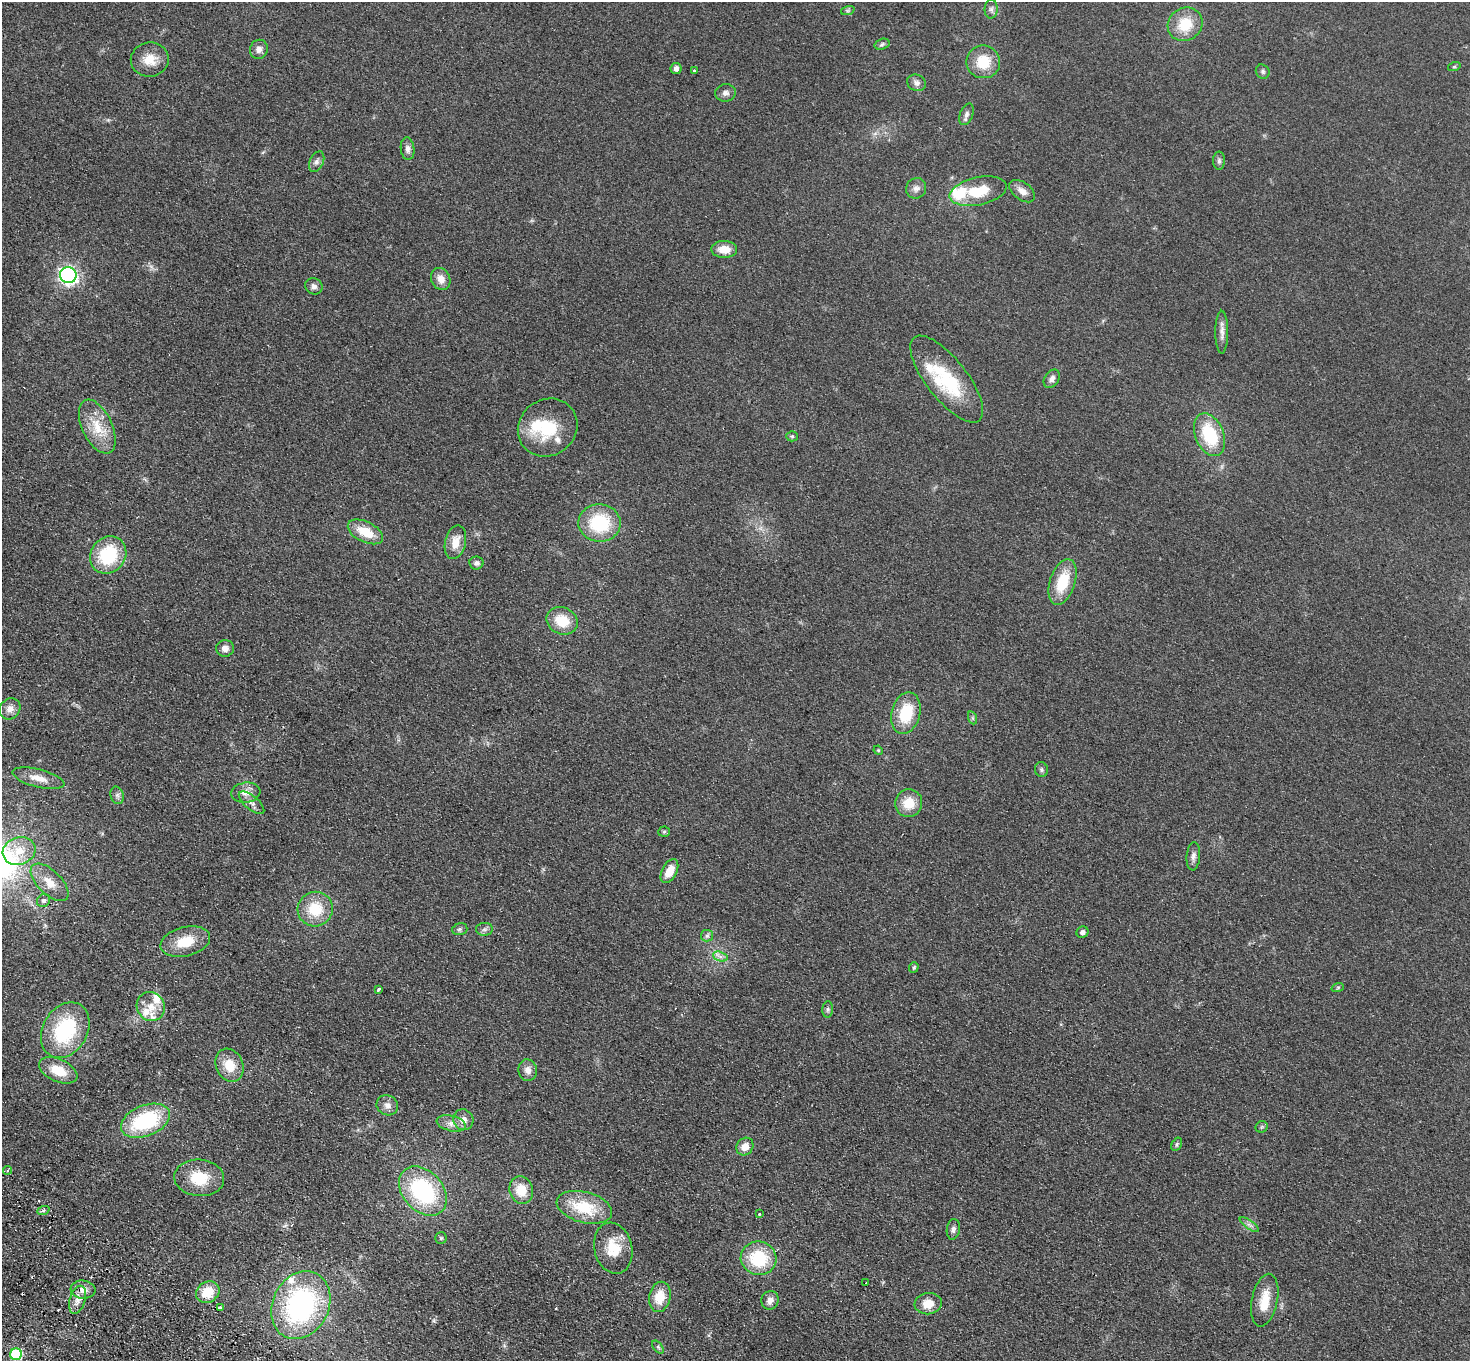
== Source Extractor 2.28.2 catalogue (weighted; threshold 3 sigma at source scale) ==
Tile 7 of 4 x 4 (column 3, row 2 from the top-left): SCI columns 2972-4439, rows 2921-4279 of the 5942 x 5980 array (HDU 1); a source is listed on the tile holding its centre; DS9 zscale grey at full resolution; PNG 1472 x 1363 px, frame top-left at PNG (2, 2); each listed source drawn as its Kron ellipse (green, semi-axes under 4 px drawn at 4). Shown black and unused: <1% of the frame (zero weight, under 2 of 3 exposures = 3% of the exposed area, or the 3 px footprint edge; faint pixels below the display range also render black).
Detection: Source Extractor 2.28.2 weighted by HDU 2 'WHT'; one run over the whole footprint, this tile lists its part. Background 0.0876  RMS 0.0099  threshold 0.0445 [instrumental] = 3 sigma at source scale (4.5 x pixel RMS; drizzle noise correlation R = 1.50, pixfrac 1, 0.05/0.05 arcsec/px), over >= 5 px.
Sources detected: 116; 5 cosmic-ray / hot-pixel residue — neither listed nor drawn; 9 inside a brighter listed object's ellipse — not listed separately; the other 102 listed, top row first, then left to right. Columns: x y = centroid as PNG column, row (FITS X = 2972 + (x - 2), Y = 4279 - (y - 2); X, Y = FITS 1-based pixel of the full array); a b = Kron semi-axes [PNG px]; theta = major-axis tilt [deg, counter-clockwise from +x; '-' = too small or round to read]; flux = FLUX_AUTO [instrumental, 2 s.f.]
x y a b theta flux
991 9 9 6 88 3.1
848 10 7 4 19 1.7
1185 24 18 16 35 28
882 44 8 5 18 1.9
259 49 10 9 - 5.5
150 60 19 17 9 16
983 62 17 16 - 26
1454 67 6 4 19 1.1
676 69 5 5 - 3.8
694 70 3 3 - 4
1263 72 7 6 - 2.2
916 83 10 8 -24 4.1
725 93 10 8 8 4.2
967 114 11 6 68 3.5
408 149 11 6 -83 4.5
1219 161 9 6 90 2.6
317 162 11 6 64 3.5
916 188 10 10 - 4.8
978 191 29 14 12 30
1022 191 15 8 -37 7.2
724 249 13 8 -1 14
68 275 8 8 - 300
441 279 11 9 -64 8.5
314 286 9 8 - 3.8
1222 332 21 6 -90 6.2
947 379 53 20 -52 61
1052 379 10 7 55 4.1
97 427 29 15 -64 25
548 427 31 28 38 46
1210 435 22 14 -68 49
792 436 5 5 - 1.5
600 523 21 18 -2 57
365 532 19 10 -26 23
455 542 17 10 77 14
108 555 19 17 52 57
476 563 7 6 - 3.2
1063 582 23 12 72 32
562 621 16 13 -23 24
225 648 9 8 - 5.5
10 709 11 10 - 7.2
906 713 21 14 76 37
973 718 7 4 -71 1.5
878 750 5 4 - 1
1041 770 7 6 - 2.3
38 778 26 9 -14 12
246 793 15 10 7 8.2
117 795 9 6 -75 3.1
251 803 15 7 -40 5.3
909 803 14 13 - 19
664 832 5 5 - 1.4
19 851 16 13 18 18
1193 856 14 7 85 4.4
669 871 13 7 62 15
50 882 24 12 -45 15
43 901 7 6 - 2.6
315 909 18 17 - 30
460 929 8 5 16 2.2
484 929 8 6 1 2.9
1082 932 6 5 - 3
707 936 6 5 - 2.2
185 942 25 14 14 26
720 956 7 4 -19 3.3
914 967 5 4 - 1.7
1338 987 6 4 19 1.2
378 989 4 3 - 2.9
151 1006 15 13 -51 12
828 1009 8 5 86 2
65 1030 29 22 59 78
229 1065 17 13 -69 19
58 1070 20 11 -24 20
528 1070 11 9 -82 6.3
387 1105 11 10 - 5.8
463 1120 10 10 - 7.9
145 1121 26 15 22 77
451 1123 15 7 -13 7
1262 1127 6 5 - 1.7
1177 1144 7 4 61 1.6
745 1147 9 8 - 9.2
7 1170 4 3 - 1
199 1178 25 18 -5 31
521 1190 14 11 -74 19
423 1191 28 20 -47 110
584 1207 28 15 -14 42
43 1211 6 4 21 1.9
759 1214 3 3 - 1.9
1249 1225 11 3 -35 2.1
953 1229 10 6 82 3.6
441 1238 6 5 - 1.5
613 1248 26 19 -77 26
759 1258 18 16 -14 49
866 1282 3 2 - 0.71
83 1290 12 9 -5 8.5
208 1292 12 10 33 24
660 1297 15 10 78 19
78 1300 14 7 74 7.1
770 1300 9 8 - 6.3
1265 1300 27 13 78 22
928 1304 14 10 7 14
301 1305 35 28 63 170
221 1307 4 3 - 3.7
658 1347 7 4 -54 1.7
16 1354 6 5 - 79
Overlapping masked pixels (flux is a lower limit): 1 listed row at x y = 16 1354